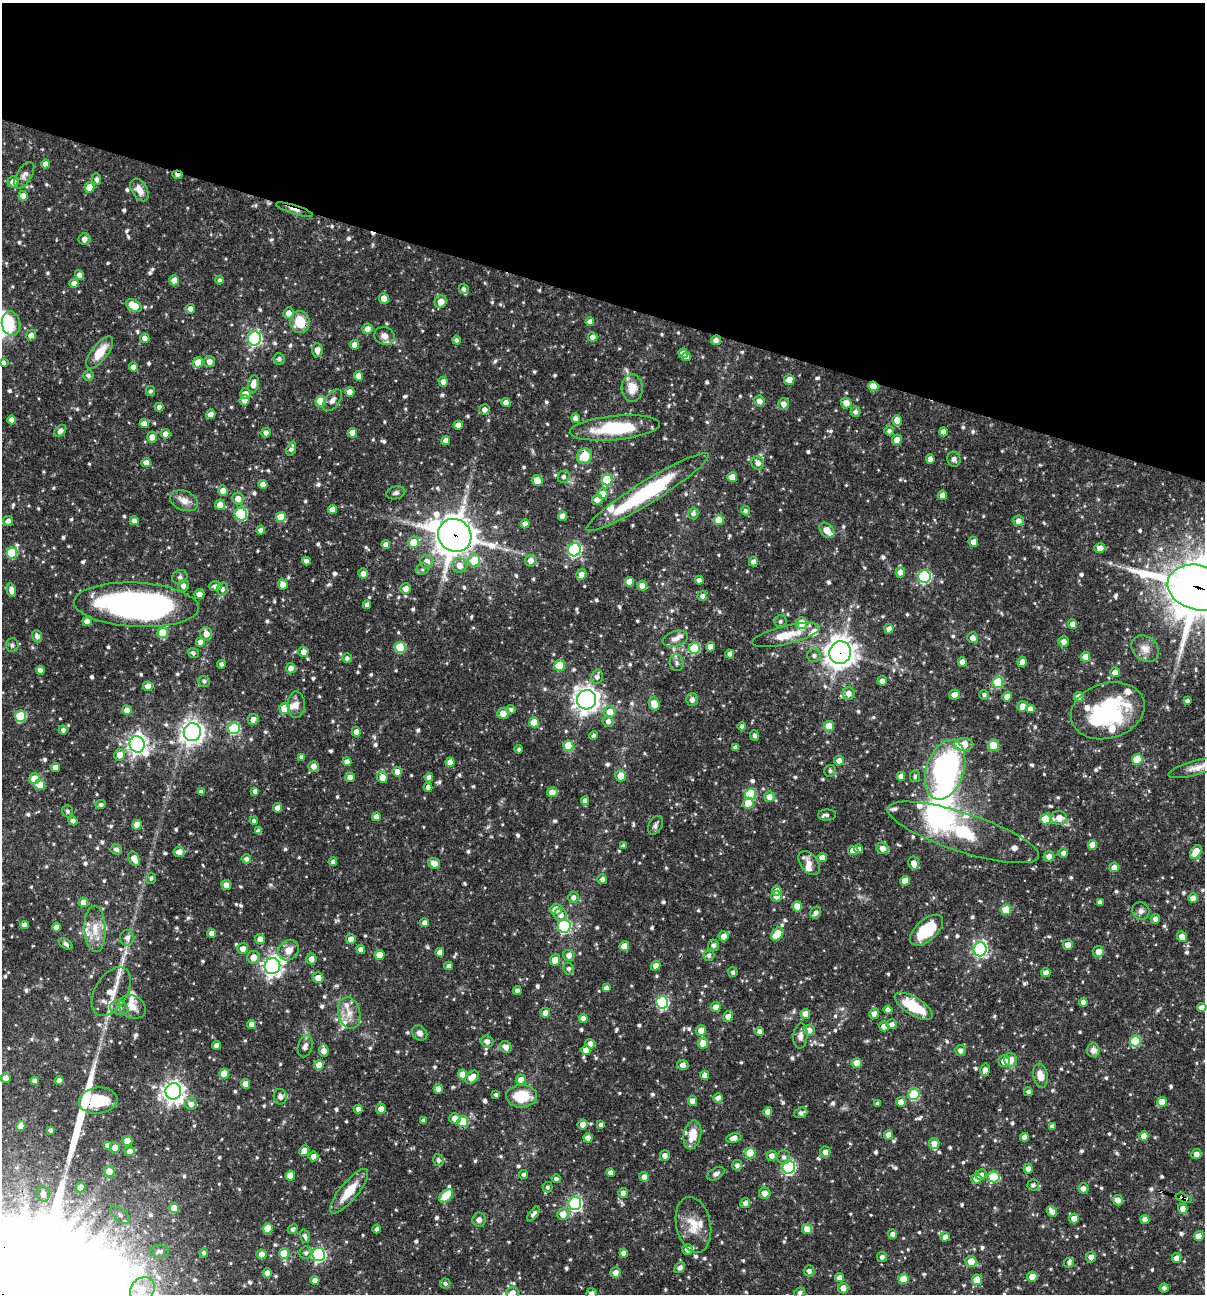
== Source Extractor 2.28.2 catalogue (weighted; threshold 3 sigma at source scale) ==
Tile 2 of 4 x 4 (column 2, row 1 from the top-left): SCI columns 1454-2656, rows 3875-5166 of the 5187 x 5168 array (HDU 1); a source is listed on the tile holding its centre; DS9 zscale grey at full resolution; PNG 1207 x 1296 px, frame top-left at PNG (2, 3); each listed source drawn as its Kron ellipse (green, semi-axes under 4 px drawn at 4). Shown black and unused: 23% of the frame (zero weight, under 3 of 4 exposures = <1% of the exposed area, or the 3 px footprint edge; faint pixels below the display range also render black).
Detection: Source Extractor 2.28.2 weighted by HDU 2 'WHT'; one run over the whole footprint, this tile lists its part. Background 0.0728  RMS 0.0036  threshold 0.016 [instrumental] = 3 sigma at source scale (4.5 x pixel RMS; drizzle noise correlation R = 1.50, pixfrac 1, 0.05/0.05 arcsec/px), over >= 5 px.
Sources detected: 929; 3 inside a brighter object's white glare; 2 cosmic-ray / hot-pixel residue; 2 long thin detections or spike segments (spike, bleed or trail) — neither listed nor drawn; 30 inside a brighter listed object's ellipse — not listed separately; of the other 892, all 500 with FLUX_AUTO >= 0.858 (the completeness limit of this list) listed and drawn (392 fainter detections not listed), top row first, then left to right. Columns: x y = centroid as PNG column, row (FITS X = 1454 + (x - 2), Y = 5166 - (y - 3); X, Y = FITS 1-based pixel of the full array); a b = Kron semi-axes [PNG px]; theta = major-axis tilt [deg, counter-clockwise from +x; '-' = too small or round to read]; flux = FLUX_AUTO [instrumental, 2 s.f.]
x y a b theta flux
46 164 4 4 - 2.8
24 175 15 7 59 1.7
177 175 5 3 - 1.8
97 179 6 4 -88 1.2
13 182 5 5 - 2.7
90 187 5 5 - 5.6
139 190 12 7 -59 3.4
23 196 5 4 - 3.5
295 210 19 3 -18 1.8
84 239 6 6 - 2.2
80 275 5 4 - 1.8
174 280 5 4 - 4.2
220 280 4 4 - 1
74 283 4 4 - 2.2
464 289 5 4 - 0.98
384 298 5 5 - 3.5
441 302 6 6 - 3.5
134 306 8 5 -33 7.2
190 309 5 4 - 1.9
289 313 5 5 - 2.8
300 322 11 10 - 9.2
590 322 4 4 - 2.5
11 324 12 9 -82 3.4
367 329 5 5 - 2.5
31 335 5 5 - 2.6
384 336 10 8 -16 2.6
592 337 5 4 - 1.9
145 338 5 5 - 2
254 338 7 6 - 63
456 340 4 4 - 1.1
716 340 5 5 - 2
354 345 5 4 - 2
317 350 7 5 -88 2.6
100 352 19 8 52 7.1
683 353 5 5 - 2.1
686 357 5 4 - 2.5
279 359 5 5 - 1.2
198 362 5 5 - 6.3
209 362 5 5 - 2.3
3 363 4 4 - 1.1
133 367 4 4 - 2.1
88 376 5 5 - 0.98
358 376 5 4 - 3.3
789 380 5 5 - 3.4
443 382 5 4 - 2.2
253 384 9 5 80 3.3
873 386 5 5 - 9.4
632 388 14 10 -87 5.1
150 391 5 4 - 0.88
350 392 5 4 - 2.8
245 394 5 5 - 2.6
244 400 5 5 - 2.3
332 400 12 7 54 1.6
321 401 5 5 - 12
759 401 5 5 - 2.5
506 402 4 4 - 2.5
846 403 5 5 - 3.3
783 404 6 5 - 2.2
159 407 4 4 - 1.6
484 410 5 5 - 1.8
855 412 5 5 - 1.2
211 414 5 4 - 2
575 418 4 4 - 1.8
12 420 4 4 - 2.3
897 420 5 5 - 3.6
144 424 5 4 - 3.3
458 425 4 4 - 2.6
615 428 45 12 6 21
60 431 7 5 43 1.6
889 431 5 4 - 1
943 432 4 4 - 2.8
266 433 5 4 - 1.5
352 433 5 4 - 3.6
166 434 5 4 - 2.2
152 437 5 5 - 2.8
897 440 5 5 - 3
446 441 4 4 - 2.4
291 449 7 4 70 1.2
584 456 8 7 - 7.7
930 459 4 4 - 2.3
954 459 7 6 - 1.2
146 463 5 4 - 2.7
758 463 7 6 - 1.9
564 477 6 6 - 1.1
732 477 5 5 - 5.7
537 480 6 5 - 4
607 480 5 5 - 18
263 484 4 4 - 2.5
223 490 5 5 - 2.8
648 492 71 11 32 40
396 493 9 6 16 1.1
603 494 5 5 - 7.3
943 495 4 4 - 2.8
238 499 6 5 - 2.6
597 500 5 5 - 2.9
184 501 15 9 -22 3
220 505 5 5 - 3.6
332 509 4 4 - 3.1
746 511 4 4 - 0.9
693 513 6 5 - 1.1
241 514 6 6 - 28
563 516 4 4 - 2.8
281 517 5 5 - 7.8
719 520 5 5 - 6.5
8 521 5 5 - 1.6
134 521 4 4 - 2
1018 521 5 5 - 2.3
525 524 4 4 - 2.1
261 530 4 4 - 1.5
827 530 9 6 -47 4.4
455 535 17 16 - 750
413 542 5 5 - 6.7
973 542 5 5 - 2.4
386 545 4 4 - 2.4
1100 548 5 5 - 2.5
574 550 6 6 - 63
12 553 5 5 - 18
306 561 4 4 - 1.4
474 561 6 6 - 11
531 561 6 5 - 2.7
427 562 7 6 - 2.8
753 562 4 4 - 1.8
459 566 7 7 - 2.8
422 569 7 5 22 0.9
900 572 5 5 - 2.6
363 573 5 4 - 2.1
581 575 5 4 - 2.8
180 577 8 7 - 1
924 577 6 6 - 46
699 580 4 4 - 1.2
629 582 5 4 - 3.9
283 584 5 5 - 2.9
183 586 6 5 - 1.7
215 586 6 5 - 1.5
642 586 5 5 - 2.3
1198 588 31 22 -15 1500
222 589 6 5 - 1.1
405 589 5 5 - 2.5
11 590 7 4 -77 2.4
199 594 5 5 - 2.5
702 596 5 5 - 1.4
136 605 62 22 -3 130
367 605 4 4 - 1.5
87 621 4 4 - 2.3
780 621 6 6 - 0.9
801 623 6 5 - 7.6
1072 624 5 4 - 2.2
889 629 4 4 - 2
163 633 5 5 - 13
206 634 7 5 -75 3.2
786 635 35 9 13 8.2
37 636 6 5 - 1.4
972 638 5 5 - 1.8
675 639 13 7 17 2.2
200 642 5 5 - 2.2
1064 642 5 5 - 2.1
12 645 7 6 - 1.1
400 647 5 5 - 18
710 647 5 4 - 2.6
694 648 5 5 - 23
1145 649 15 12 -42 3.3
303 652 5 5 - 2.2
193 653 5 5 - 0.98
840 653 11 11 - 380
730 654 4 4 - 1.3
814 655 7 6 - 1.2
1085 657 5 5 - 4.5
347 658 5 5 - 1
962 662 4 4 - 2.9
1022 662 5 4 - 2.2
677 663 8 7 - 1.3
221 664 4 4 - 1
559 666 5 5 - 13
291 668 5 5 - 2.2
40 670 4 4 - 2.2
1115 672 5 4 - 2.9
597 677 7 5 76 1.4
204 681 6 5 - 0.86
882 681 4 4 - 1.9
998 682 6 5 - 18
148 686 5 5 - 2.9
849 693 6 6 - 2.5
954 695 5 5 - 2.5
984 695 5 4 - 0.94
1007 696 5 4 - 2.2
1079 697 5 4 - 3.9
587 700 10 9 - 270
692 700 6 6 - 1.9
1187 701 4 4 - 1
654 704 7 5 -69 4.7
296 705 13 8 89 2.4
1023 706 5 5 - 2.6
285 708 5 5 - 8.8
511 709 5 4 - 0.97
1030 709 4 4 - 2.2
127 710 4 4 - 2.5
1108 711 38 27 17 39
610 712 6 6 - 4.5
503 713 5 5 - 3.6
20 716 5 5 - 22
253 719 5 5 - 2.6
608 721 5 5 - 1.7
534 722 5 5 - 7
742 726 4 4 - 1.3
829 726 5 5 - 5.7
234 728 6 5 - 30
63 730 4 4 - 1.2
192 732 9 8 - 230
356 732 5 4 - 2.2
594 735 4 4 - 1
754 735 5 4 - 0.93
137 744 8 7 - 190
964 744 10 6 2 7.3
993 745 6 5 - 8.5
568 746 5 5 - 8.5
735 747 4 4 - 1
519 749 4 3 - 0.88
119 755 5 5 - 3
302 757 4 4 - 1.7
1137 759 5 5 - 12
839 761 5 4 - 2.4
347 762 4 4 - 2.3
450 762 4 4 - 2.5
313 766 5 5 - 2.2
55 767 4 4 - 2.7
1198 767 30 7 16 3.7
945 770 31 18 71 79
830 771 6 5 - 0.88
397 772 5 4 - 2.9
621 776 5 5 - 4.2
901 776 4 4 - 2.1
915 776 6 5 - 0.88
350 777 5 4 - 2.2
382 777 6 5 - 3.6
429 777 4 4 - 1.5
35 779 5 5 - 7
40 785 5 5 - 5.7
428 787 4 4 - 1.7
255 791 4 4 - 1.4
201 792 4 4 - 1.5
552 792 5 4 - 3.5
750 794 5 5 - 17
769 797 5 5 - 2.9
585 801 4 4 - 2.1
748 803 5 5 - 9.4
101 805 5 4 - 0.99
277 808 5 4 - 2.1
67 811 6 5 - 0.89
827 815 9 5 0 1.1
376 817 4 4 - 2.5
1059 818 8 7 - 3.5
1046 819 5 5 - 10
73 821 4 4 - 1.4
254 821 4 4 - 0.91
137 825 5 4 - 5.2
655 825 10 6 61 1.3
258 831 4 4 - 1.4
963 832 79 19 -18 27
1092 845 5 4 - 3.3
623 846 4 3 - 0.9
882 848 6 5 - 3
116 849 6 5 - 1.3
858 849 4 4 - 2.5
853 850 5 5 - 2.9
179 852 5 5 - 2.9
1196 852 8 5 57 7.2
1063 853 5 5 - 1.7
1049 856 5 5 - 1.7
822 858 4 4 - 2.9
134 859 7 5 -63 3.5
246 859 5 4 - 1.3
333 862 4 4 - 1.3
434 863 6 5 - 2.8
809 863 14 8 -52 2.6
914 863 6 5 - 2.8
1114 867 5 5 - 2.4
151 878 5 5 - 0.89
602 879 5 4 - 1.3
905 881 5 5 - 5.1
226 885 5 5 - 2.4
777 891 5 5 - 2
777 896 5 5 - 2.6
573 897 5 5 - 1.5
1193 898 5 4 - 2.1
83 902 5 4 - 2.6
1100 902 4 4 - 1.3
797 906 5 5 - 4
556 909 6 5 - 3.7
1006 910 5 5 - 9.1
1141 911 9 8 - 1.4
816 913 6 5 - 1.5
560 915 6 6 - 2.6
1155 919 4 4 - 1.9
425 923 4 4 - 1.7
24 925 4 4 - 2
564 926 6 6 - 49
57 927 4 4 - 2.6
95 929 23 10 -87 6.3
927 930 20 10 41 14
212 933 4 4 - 2.3
777 934 7 5 50 9.8
724 936 5 5 - 2.7
1182 937 5 4 - 3
127 938 7 7 - 1.6
260 939 5 5 - 2.6
351 939 5 5 - 2.7
66 944 8 4 -33 1.2
713 945 6 5 - 1.3
1068 945 5 5 - 2.5
624 946 5 5 - 4.5
243 949 5 5 - 2.6
361 949 4 4 - 2
980 949 7 6 - 77
289 950 11 9 45 4
440 952 4 4 - 2.3
1098 952 5 5 - 2.9
380 955 5 5 - 5.6
569 955 5 5 - 2.2
709 955 5 5 - 1.2
253 957 6 6 - 3.5
311 959 5 5 - 2.3
555 960 6 5 - 4.1
272 966 8 8 - 170
449 966 4 4 - 1.4
656 966 5 4 - 2.4
569 969 6 5 - 1.1
733 972 5 4 - 0.89
1046 973 4 4 - 2.4
318 978 5 5 - 3.2
606 988 4 4 - 1.5
111 991 27 16 60 7.3
517 991 4 4 - 1.6
662 1002 6 6 - 43
1083 1002 4 4 - 2.6
914 1006 21 9 -31 13
132 1007 14 11 -30 3.9
716 1007 5 5 - 2.4
119 1008 9 7 -17 1.7
1202 1008 4 4 - 2.1
888 1010 4 4 - 2.3
349 1013 16 11 -75 4.3
545 1013 5 5 - 2.5
805 1014 5 5 - 3.4
874 1014 5 4 - 1.9
728 1016 6 5 - 2.5
583 1018 4 4 - 2.5
252 1024 4 4 - 2.2
892 1024 5 5 - 1.5
884 1026 5 5 - 2.3
701 1030 5 5 - 2.9
809 1030 5 5 - 2.3
760 1031 4 4 - 1.6
420 1033 8 7 - 1.7
800 1036 13 7 85 1.9
487 1041 6 6 - 1.8
1135 1041 5 5 - 17
703 1043 5 5 - 5.4
590 1044 5 5 - 2.3
217 1045 4 4 - 2.2
305 1046 11 7 75 1.7
506 1047 6 5 - 2.5
586 1050 5 5 - 2.6
960 1050 5 5 - 1.5
1093 1050 7 6 - 2.5
324 1051 6 5 - 2.5
1010 1060 7 6 - 3.8
1004 1061 6 6 - 2.7
857 1063 5 5 - 4.6
319 1065 5 5 - 3.8
683 1065 5 5 - 1.9
985 1070 6 5 - 1.9
224 1074 5 5 - 6.2
462 1074 5 4 - 5.5
705 1075 4 4 - 2.6
1040 1076 12 7 -80 3.7
472 1077 8 5 43 3.5
6 1078 5 5 - 2.6
59 1080 4 4 - 1.8
521 1080 5 5 - 2.8
35 1081 4 4 - 1.7
246 1084 5 4 - 2.9
438 1089 5 4 - 2.4
173 1091 8 8 - 230
1028 1092 4 4 - 1.1
914 1094 5 5 - 28
496 1095 4 4 - 0.98
522 1096 15 11 1 12
280 1097 8 6 -78 2.1
718 1098 5 4 - 2.3
98 1101 19 13 7 12
693 1101 5 4 - 3.5
901 1102 5 5 - 3
1162 1102 5 5 - 5.2
878 1103 4 3 - 0.9
191 1104 6 5 - 1.8
358 1109 4 4 - 1.4
381 1109 5 5 - 2.8
768 1112 5 4 - 2.3
801 1113 6 5 - 1.1
455 1118 5 5 - 2.8
423 1120 4 3 - 0.99
463 1122 5 5 - 14
583 1124 5 5 - 2.4
601 1125 4 4 - 1.2
21 1126 5 4 - 3.8
1052 1126 4 4 - 1.3
51 1130 4 3 - 1.1
692 1135 14 8 78 5.8
888 1135 5 4 - 2.4
1144 1136 5 4 - 3.2
1024 1137 4 4 - 2.1
588 1138 4 4 - 2.3
734 1138 7 4 10 2.1
127 1141 5 5 - 5.7
934 1143 5 5 - 2.5
107 1145 4 4 - 1.4
115 1148 5 5 - 3
130 1151 5 5 - 2
304 1151 6 4 51 2.5
825 1152 5 5 - 1.7
750 1153 5 5 - 11
1196 1154 5 5 - 2.1
313 1156 5 5 - 2.2
665 1156 5 5 - 1.8
772 1156 5 5 - 2.1
784 1157 7 6 - 1.1
438 1160 6 5 - 1.1
737 1165 5 5 - 1.3
789 1167 6 6 - 59
1028 1169 5 4 - 2.5
109 1171 5 5 - 3.8
611 1173 4 4 - 2
524 1174 4 4 - 0.98
716 1174 9 5 32 1.3
981 1175 5 5 - 1.1
290 1176 5 4 - 5.8
644 1177 5 4 - 2.2
993 1177 6 5 - 16
556 1179 4 4 - 1
976 1179 5 5 - 2.4
1033 1185 5 5 - 1.1
81 1187 5 5 - 2.7
547 1187 5 5 - 0.88
1083 1188 5 5 - 1.5
349 1191 28 9 50 8.3
623 1193 5 4 - 1.5
765 1193 6 5 - 2.6
43 1194 7 6 - 2
446 1196 8 5 44 11
1184 1198 8 4 -17 1.9
1118 1200 5 5 - 2.3
745 1203 5 5 - 1.6
575 1204 6 6 - 69
174 1208 5 5 - 6.2
1183 1209 5 5 - 2.8
1052 1211 6 4 -49 2.6
533 1214 9 4 52 1.2
563 1214 5 5 - 4.4
120 1215 11 6 -40 1.4
1074 1219 5 5 - 3.2
1145 1219 4 4 - 2.4
479 1220 7 6 - 1.7
693 1225 28 17 -78 7.8
268 1228 5 5 - 6.8
293 1229 5 4 - 0.89
377 1229 4 4 - 0.93
807 1229 5 5 - 3.5
892 1234 4 4 - 1.5
305 1236 7 4 -74 1.2
1199 1236 5 4 - 3.2
945 1237 4 4 - 2.1
687 1249 5 5 - 2.2
160 1251 9 6 2 1.1
204 1253 5 4 - 0.88
306 1253 6 6 - 1.1
624 1253 4 4 - 2.3
262 1254 5 5 - 2.4
284 1254 5 5 - 10
319 1255 6 6 - 64
882 1257 5 5 - 1.3
1091 1257 5 5 - 2.3
1176 1258 5 4 - 2.1
971 1262 6 5 - 5.2
1069 1263 5 5 - 0.94
679 1268 6 4 39 1.3
809 1271 5 5 - 1.6
615 1272 5 5 - 2
267 1273 5 4 - 2.4
1032 1276 5 5 - 3.3
840 1278 4 4 - 2.3
903 1279 5 5 - 7.7
315 1280 4 4 - 1.9
977 1280 5 5 - 5.5
445 1283 5 5 - 0.91
843 1288 5 5 - 2.6
1164 1288 4 4 - 1.1
142 1290 14 11 50 6
800 1292 5 5 - 1
513 1293 6 6 - 2.7
592 1293 5 5 - 1.6
Overlapping masked pixels (flux is a lower limit): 12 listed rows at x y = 177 175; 295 210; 300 322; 716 340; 873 386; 584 456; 455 535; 1198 588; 840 653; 914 1006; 98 1101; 1184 1198
Isophote crosses this tile's border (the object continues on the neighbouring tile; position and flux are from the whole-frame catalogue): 5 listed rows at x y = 3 363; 1198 588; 1198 767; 513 1293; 592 1293